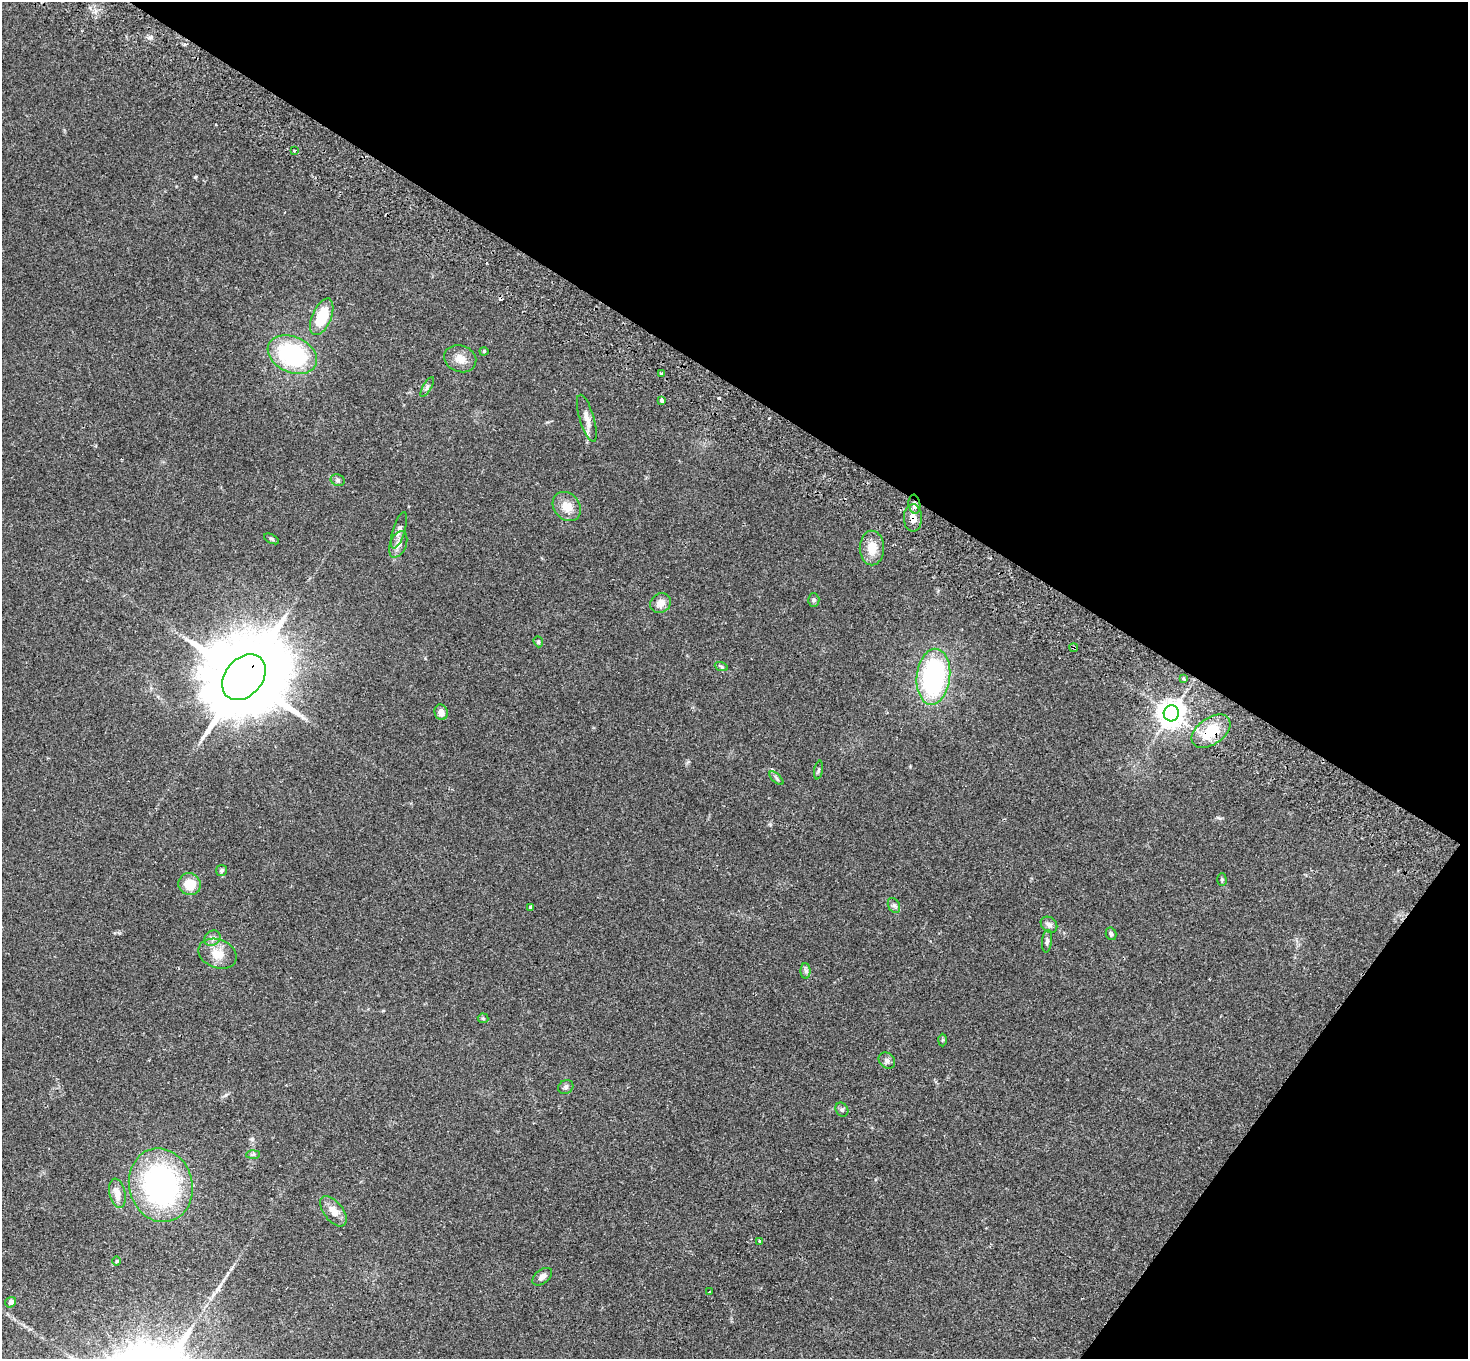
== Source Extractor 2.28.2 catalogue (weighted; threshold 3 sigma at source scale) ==
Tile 8 of 4 x 4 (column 4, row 2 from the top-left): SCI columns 4436-5901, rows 3057-4413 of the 5937 x 5974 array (HDU 1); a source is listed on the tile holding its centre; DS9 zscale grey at full resolution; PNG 1470 x 1361 px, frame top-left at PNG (2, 2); each listed source drawn as its Kron ellipse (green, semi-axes under 4 px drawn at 4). Shown black and unused: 34% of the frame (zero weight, under 2 of 3 exposures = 3% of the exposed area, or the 3 px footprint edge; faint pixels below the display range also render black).
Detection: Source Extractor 2.28.2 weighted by HDU 2 'WHT'; one run over the whole footprint, this tile lists its part. Background 0.126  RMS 0.0096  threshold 0.0434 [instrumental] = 3 sigma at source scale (4.5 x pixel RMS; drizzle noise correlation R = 1.50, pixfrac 1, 0.05/0.05 arcsec/px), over >= 5 px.
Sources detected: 56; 1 cosmic-ray / hot-pixel residue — neither listed nor drawn; the other 55 listed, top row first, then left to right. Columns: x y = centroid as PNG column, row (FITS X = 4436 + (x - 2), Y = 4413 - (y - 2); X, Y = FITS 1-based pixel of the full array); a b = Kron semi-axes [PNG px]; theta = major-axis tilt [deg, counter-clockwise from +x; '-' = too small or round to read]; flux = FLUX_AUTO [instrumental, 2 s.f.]
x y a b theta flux
294 151 3 3 - 1.9
322 317 19 9 67 31
484 351 4 4 - 1.1
292 355 26 17 -24 99
460 359 16 13 -19 10
662 373 3 3 - 2.2
427 387 11 3 61 2.2
661 400 4 3 - 3.7
587 418 24 7 -73 7.8
338 480 7 5 -21 2.1
914 504 9 6 -82 4.1
567 507 16 13 -48 13
913 518 14 9 -89 7.4
399 530 19 6 73 4.7
272 539 8 4 -27 1.5
398 544 14 8 68 6.4
872 548 17 12 -90 15
814 600 6 6 - 2.1
661 603 11 9 32 7.7
538 642 6 4 -70 1.3
1074 648 4 3 - 1.2
721 666 7 4 -20 1.5
244 677 25 18 50 16000
933 677 28 16 83 140
1184 679 3 3 - 1.8
441 712 8 6 -74 6.1
1171 713 8 7 - 1100
1211 731 22 13 36 26
818 770 9 3 79 1.5
776 778 9 4 -43 1.9
222 870 5 5 - 2.1
1222 880 6 4 -89 1.3
190 884 11 11 - 17
894 905 8 5 -62 2.6
530 907 3 3 - 2.1
1049 925 9 7 -42 3.5
1111 934 6 5 - 2
212 938 9 7 33 3.6
1047 941 11 5 83 2.4
218 954 20 14 -21 16
806 971 8 5 -89 2.3
483 1018 5 5 - 1.3
942 1040 6 4 88 1
887 1060 9 7 -42 3.2
566 1087 8 6 35 2.5
842 1110 7 6 - 2.2
253 1154 7 4 2 1.8
161 1185 37 31 -75 190
117 1193 15 7 -78 9.7
333 1211 18 9 -52 11
760 1241 4 3 - 1.6
116 1261 5 3 - 0.91
542 1277 11 7 38 4.8
710 1292 3 2 - 1.1
11 1302 6 5 - 3.4
Overlapping masked pixels (flux is a lower limit): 5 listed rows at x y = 914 504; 913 518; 1074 648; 244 677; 1211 731
Unlisted compact peaks at least as high as the median listed source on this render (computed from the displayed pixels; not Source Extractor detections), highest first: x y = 195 177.